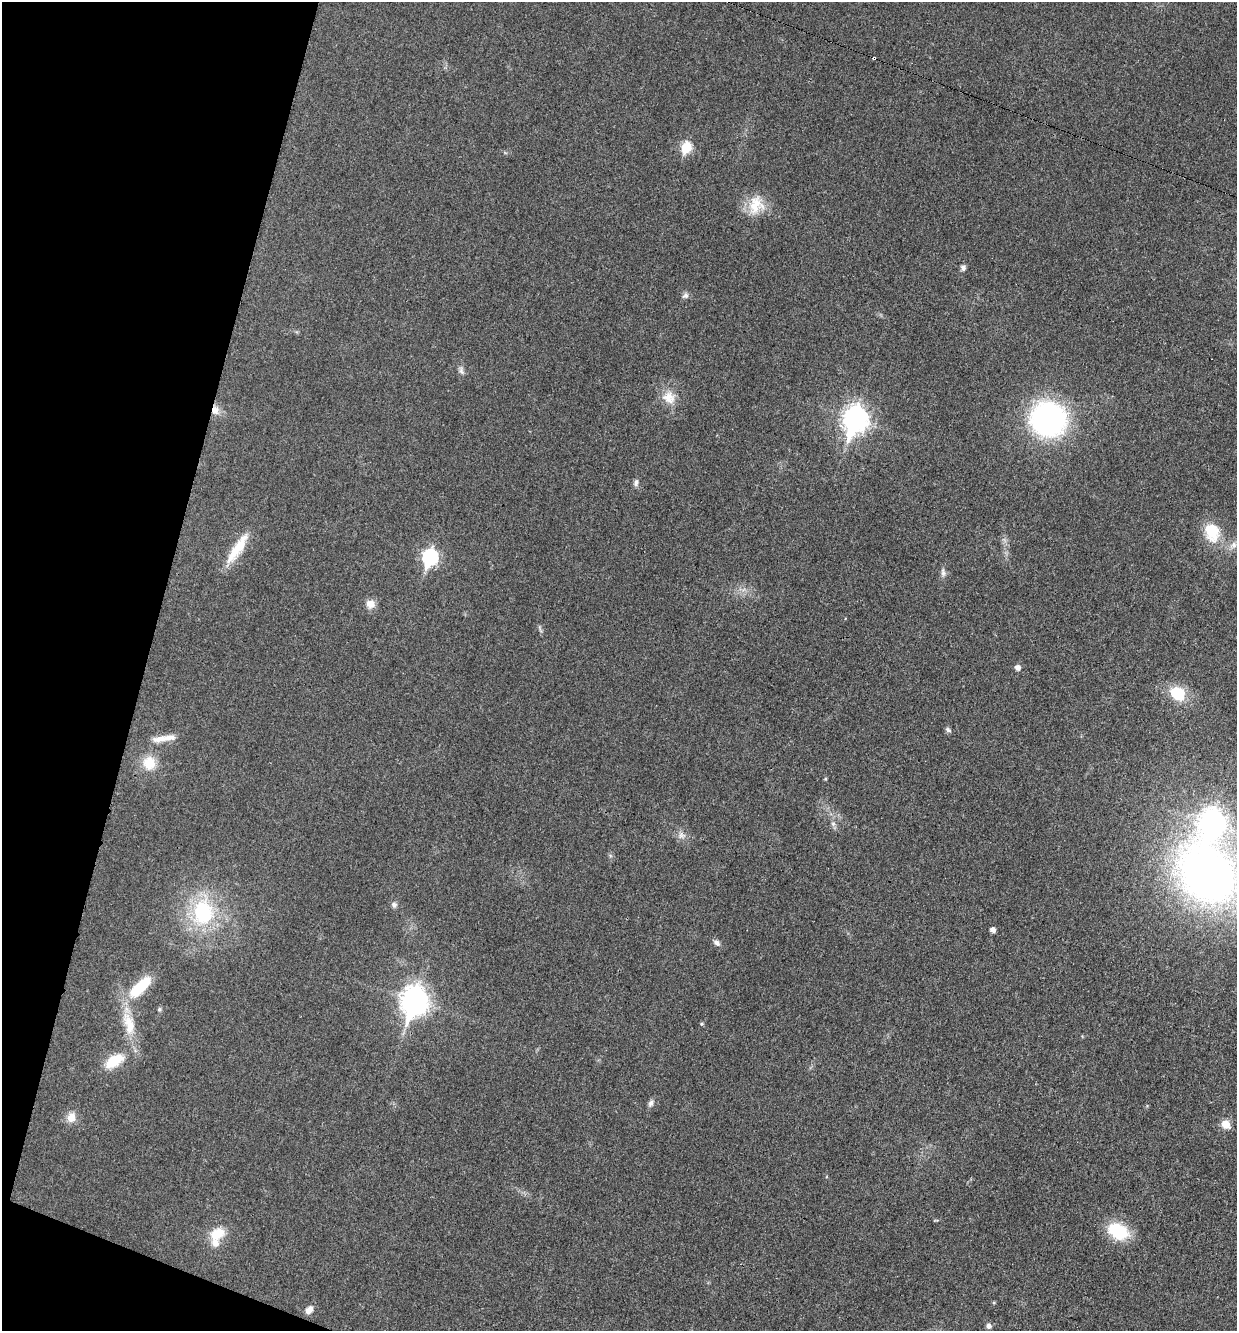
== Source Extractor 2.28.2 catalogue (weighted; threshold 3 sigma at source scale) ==
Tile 9 of 4 x 4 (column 1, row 3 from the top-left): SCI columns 273-1507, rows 1339-2667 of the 5351 x 5330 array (HDU 1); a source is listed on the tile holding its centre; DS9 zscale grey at full resolution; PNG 1239 x 1333 px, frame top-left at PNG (2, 2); no overlay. Shown black and unused: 13% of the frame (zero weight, under 3 of 4 exposures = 1% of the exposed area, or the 3 px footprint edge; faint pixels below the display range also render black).
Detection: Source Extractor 2.28.2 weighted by HDU 2 'WHT'; one run over the whole footprint, this tile lists its part. Background 0.0553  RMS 0.0054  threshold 0.0241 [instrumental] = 3 sigma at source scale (4.5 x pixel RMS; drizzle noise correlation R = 1.50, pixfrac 1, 0.05/0.05 arcsec/px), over >= 5 px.
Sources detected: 48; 2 inside a brighter listed object's ellipse — not listed separately; the other 46 listed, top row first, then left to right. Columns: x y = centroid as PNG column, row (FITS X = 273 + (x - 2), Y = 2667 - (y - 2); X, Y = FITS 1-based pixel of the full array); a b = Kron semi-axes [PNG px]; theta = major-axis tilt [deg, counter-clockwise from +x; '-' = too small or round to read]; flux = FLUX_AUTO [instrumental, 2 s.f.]
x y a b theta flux
874 58 4 3 - 3.8
686 147 7 5 71 32
756 205 26 21 70 14
963 268 8 6 -62 1.7
685 295 9 7 46 1.9
461 370 13 7 -76 2.2
669 398 20 15 -35 8.5
215 410 13 10 79 4.6
855 419 11 9 74 420
1048 419 31 29 -27 120
636 483 10 6 81 1.8
1212 532 26 20 -73 17
1233 545 12 9 48 3.6
237 549 45 11 57 16
430 557 8 7 - 110
943 572 12 6 -81 2.1
371 604 11 11 - 4.7
540 629 12 3 -70 1.1
1017 668 5 5 - 2.9
1177 693 18 14 -41 18
948 730 8 6 -31 1.3
160 739 26 9 8 6.5
149 763 16 16 - 12
825 779 4 4 - 0.6
1212 823 12 10 73 400
833 824 8 6 -69 1.7
682 836 12 8 -3 3.1
1208 875 61 47 -57 370
394 905 8 7 - 1.7
203 912 41 31 82 49
993 930 5 5 - 2.7
716 943 10 7 -41 2
140 987 31 12 44 23
414 1001 12 9 75 570
159 1009 6 5 - 0.92
129 1024 38 15 -76 17
702 1024 5 4 - 0.8
114 1061 30 15 32 15
651 1103 10 6 61 2
71 1117 11 10 - 6.2
1226 1124 12 9 -41 5.2
1118 1231 24 16 -24 24
217 1234 19 14 26 11
994 1302 5 3 - 0.59
309 1310 10 7 49 3.4
988 1326 6 5 - 2.3
Overlapping masked pixels (flux is a lower limit): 2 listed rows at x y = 874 58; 215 410
Isophote crosses this tile's border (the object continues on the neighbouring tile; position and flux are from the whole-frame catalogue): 1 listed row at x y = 1208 875